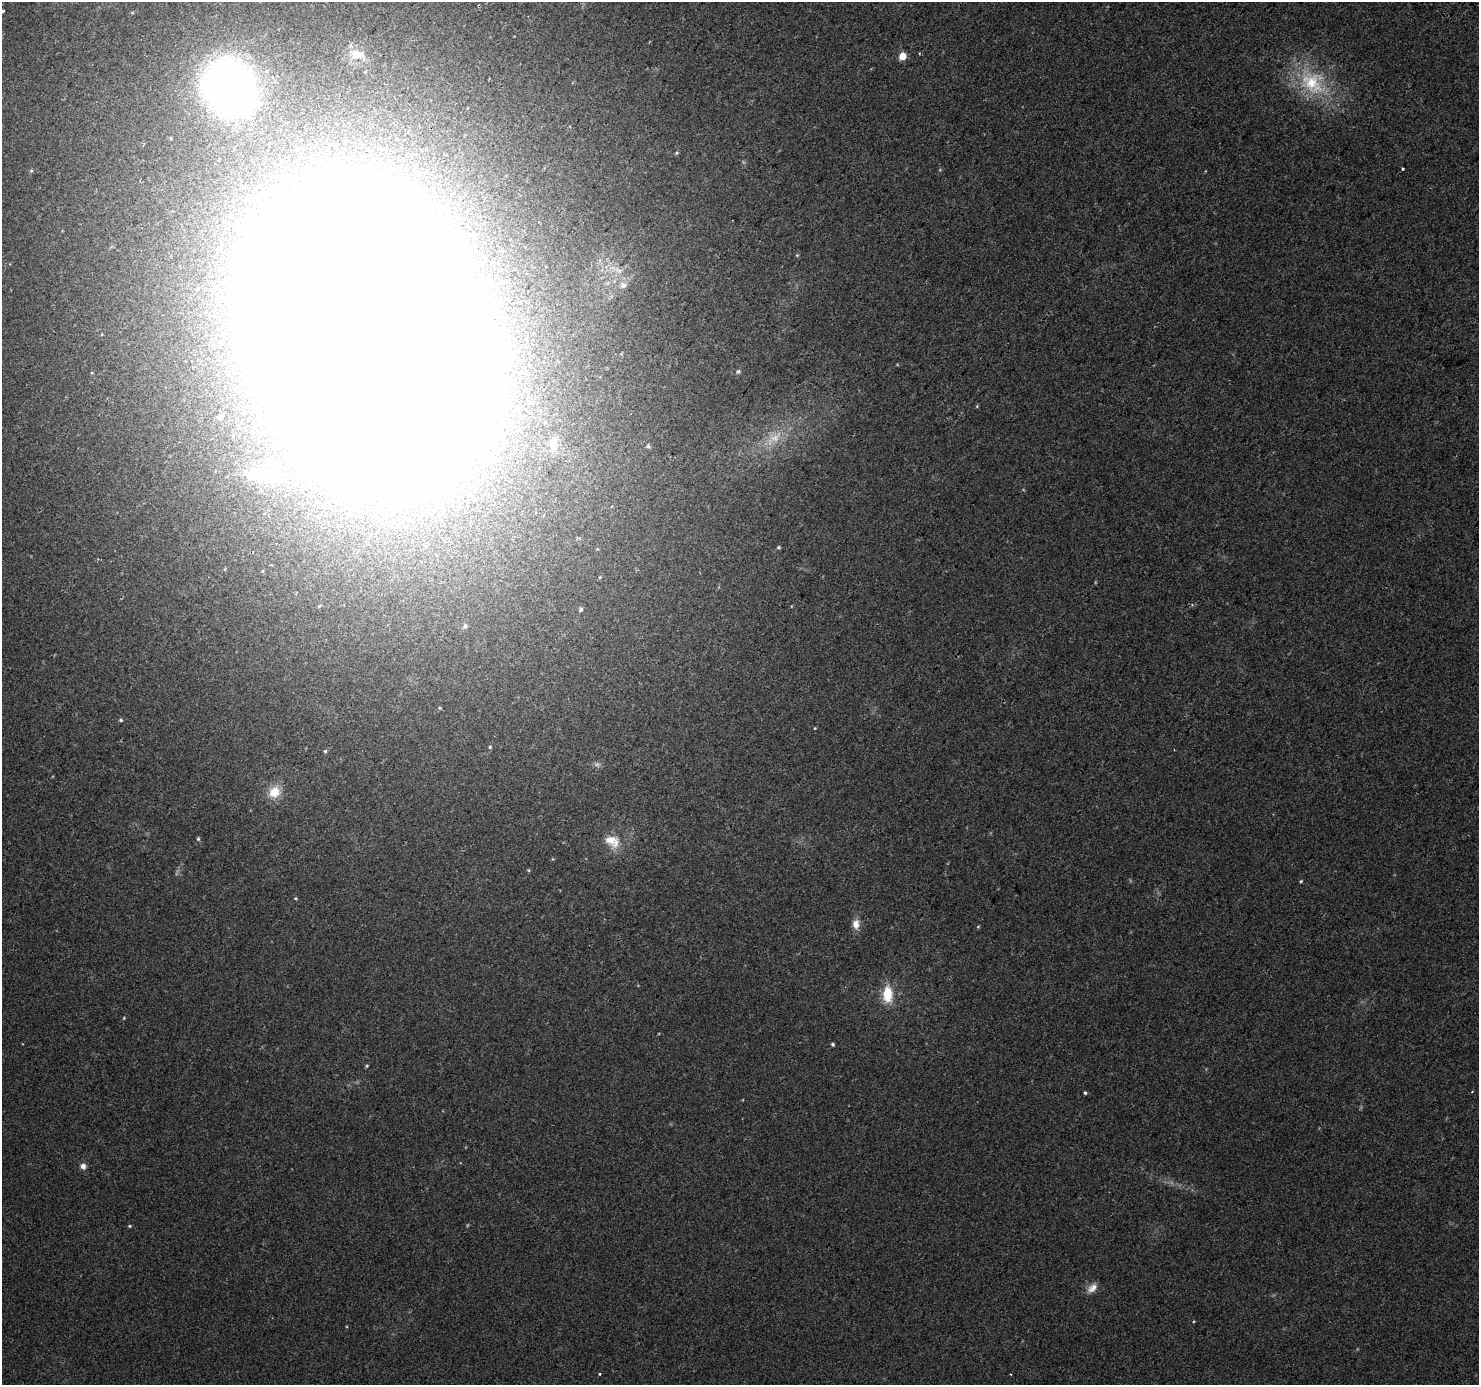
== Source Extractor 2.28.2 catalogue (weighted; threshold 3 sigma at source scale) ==
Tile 10 of 4 x 4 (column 2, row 3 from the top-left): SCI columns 1504-2980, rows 1607-2989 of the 5967 x 6046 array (HDU 1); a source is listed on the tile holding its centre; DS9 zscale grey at full resolution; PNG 1481 x 1387 px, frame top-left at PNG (2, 2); no overlay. Shown black and unused: <1% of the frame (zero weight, under 2 of 3 exposures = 2% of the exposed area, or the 3 px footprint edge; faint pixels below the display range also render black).
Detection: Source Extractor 2.28.2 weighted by HDU 2 'WHT'; one run over the whole footprint, this tile lists its part. Background 0.0422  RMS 0.0063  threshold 0.0285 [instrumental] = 3 sigma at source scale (4.5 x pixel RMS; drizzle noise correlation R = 1.50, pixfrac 1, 0.0396/0.0396 arcsec/px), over >= 5 px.
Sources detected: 47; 3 too faint to see at this stretch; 1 inside a brighter object's white glare — not listed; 1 inside a brighter listed object's ellipse — not listed separately; the other 42 listed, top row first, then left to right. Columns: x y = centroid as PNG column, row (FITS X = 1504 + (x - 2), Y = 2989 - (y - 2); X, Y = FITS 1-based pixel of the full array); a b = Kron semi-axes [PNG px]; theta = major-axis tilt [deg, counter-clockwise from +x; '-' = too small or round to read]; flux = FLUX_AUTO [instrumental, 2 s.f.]
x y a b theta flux
3 11 3 3 - 1.1
919 53 3 3 - 0.53
356 54 19 12 -8 8.8
902 56 5 5 - 15
1312 83 44 32 -41 49
229 88 38 33 -67 550
676 153 5 4 - 0.83
1403 169 3 3 - 0.79
31 171 5 4 - 0.79
623 285 9 7 -79 2.6
366 337 151 92 -68 8600
738 371 6 4 61 1
977 406 5 3 - 0.58
220 417 5 5 - 2.3
553 443 18 9 82 6.5
648 446 5 5 - 1.1
263 475 44 21 -4 49
779 547 4 4 - 0.85
600 577 5 3 - 0.58
581 609 6 5 - 1.5
465 626 6 5 - 1.7
121 720 5 4 - 0.97
815 728 4 3 - 0.48
490 747 4 4 - 0.64
325 751 5 4 - 0.9
274 792 15 13 41 11
198 839 5 4 - 0.88
612 841 22 14 -25 11
1301 881 4 4 - 0.69
295 898 4 4 - 0.61
856 924 12 8 -87 5.4
978 927 5 3 - 0.58
887 994 21 12 -89 15
124 1018 4 3 - 0.54
832 1044 4 4 - 0.92
1085 1092 3 3 - 1.4
1472 1092 3 3 - 0.65
83 1166 8 7 - 2.7
130 1226 5 4 - 0.76
1092 1288 15 9 40 4.7
600 1374 3 3 - 0.67
1011 1374 3 2 - 0.91
Overlapping masked pixels (flux is a lower limit): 1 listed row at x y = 366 337
Isophote crosses this tile's border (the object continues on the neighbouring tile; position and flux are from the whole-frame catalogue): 1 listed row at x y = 366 337